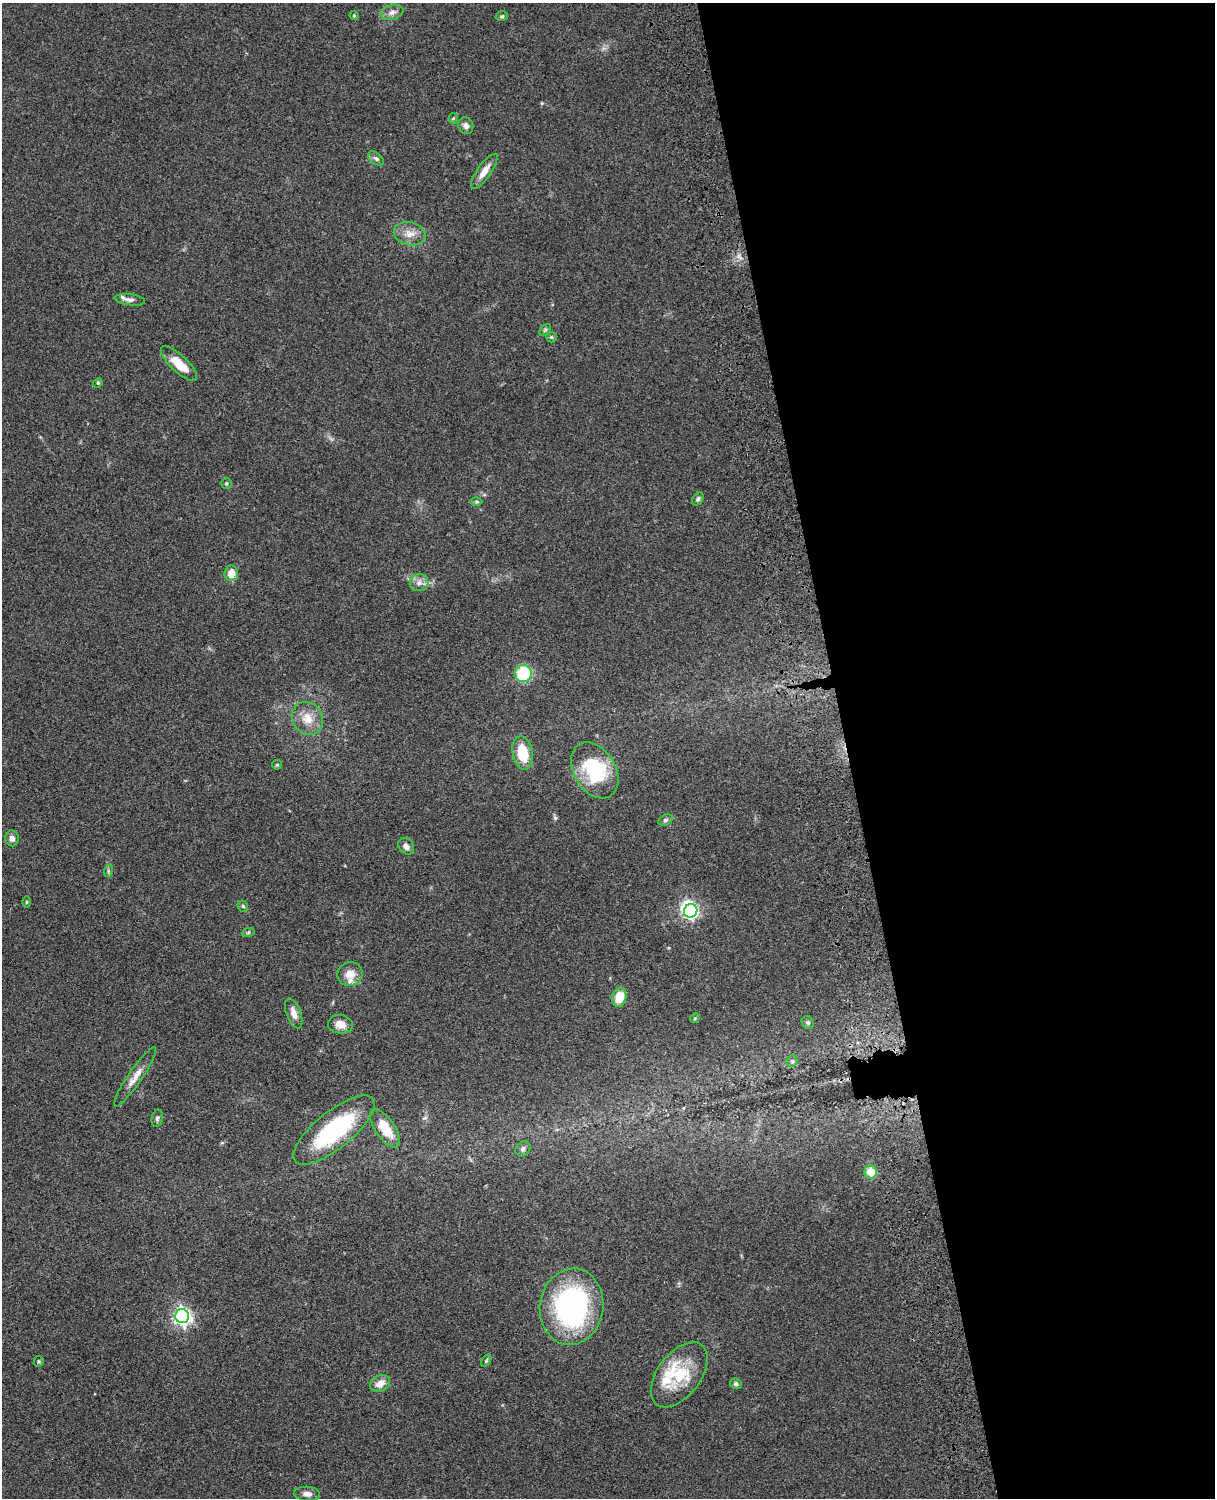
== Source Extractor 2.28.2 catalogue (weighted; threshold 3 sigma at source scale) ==
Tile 8 of 4 x 3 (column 4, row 2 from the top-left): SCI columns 3759-4971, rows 1773-3268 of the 5089 x 4926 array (HDU 1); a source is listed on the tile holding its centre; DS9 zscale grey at full resolution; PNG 1217 x 1500 px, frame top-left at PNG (2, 3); each listed source drawn as its Kron ellipse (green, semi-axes under 4 px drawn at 4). Shown black and unused: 31% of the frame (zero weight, under 3 of 4 exposures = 6% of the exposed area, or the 3 px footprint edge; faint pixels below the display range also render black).
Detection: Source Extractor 2.28.2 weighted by HDU 2 'WHT'; one run over the whole footprint, this tile lists its part. Background 0.076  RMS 0.0058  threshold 0.0261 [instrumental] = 3 sigma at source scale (4.5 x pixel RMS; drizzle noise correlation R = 1.50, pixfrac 1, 0.05/0.05 arcsec/px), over >= 5 px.
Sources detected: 58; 1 inside a brighter object's white glare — neither listed nor drawn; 5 inside a brighter listed object's ellipse — not listed separately; the other 52 listed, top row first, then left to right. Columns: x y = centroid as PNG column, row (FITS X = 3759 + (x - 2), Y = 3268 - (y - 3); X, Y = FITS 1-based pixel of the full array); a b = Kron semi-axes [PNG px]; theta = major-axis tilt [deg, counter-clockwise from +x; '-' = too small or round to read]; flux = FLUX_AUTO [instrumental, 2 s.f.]
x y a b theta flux
392 12 12 7 17 3
354 15 5 3 - 0.76
502 16 6 5 - 0.94
453 118 5 4 - 0.79
466 126 9 7 -65 2.3
376 158 9 5 -36 1.5
484 171 21 7 55 5.8
410 234 16 11 -13 6.2
130 300 15 5 -7 2.3
545 330 7 4 45 0.9
551 337 5 5 - 0.85
179 364 24 8 -43 12
98 383 5 4 - 0.68
226 483 5 5 - 0.86
698 499 7 5 55 1.3
476 502 6 4 -1 0.82
231 573 8 7 - 6.7
419 583 9 8 - 3.2
523 673 8 8 - 30
307 718 17 15 -54 9.4
523 753 17 10 -78 17
277 765 5 4 - 0.63
595 770 30 21 -59 41
666 820 7 5 27 1.3
12 838 8 7 - 2.4
406 846 9 7 -49 2.7
108 871 6 4 72 0.85
26 902 6 4 88 0.59
243 906 6 5 - 0.96
691 911 7 6 - 120
248 933 6 4 19 0.76
350 974 13 11 22 6.9
619 997 9 7 75 11
294 1013 16 7 -70 3.9
695 1018 5 4 - 0.72
808 1023 7 5 -56 1.1
340 1024 12 9 -8 5.2
792 1061 6 5 - 1
135 1077 35 7 56 6
157 1118 9 5 78 1.3
385 1128 22 9 -56 12
334 1130 50 18 39 57
523 1149 8 7 - 1.8
871 1172 6 6 - 10
571 1307 38 31 80 110
182 1316 7 7 - 220
39 1361 5 4 - 0.74
486 1361 7 4 59 0.77
679 1375 37 21 53 24
380 1384 10 7 27 5.6
736 1384 6 5 - 1.1
307 1494 13 7 -4 3.3